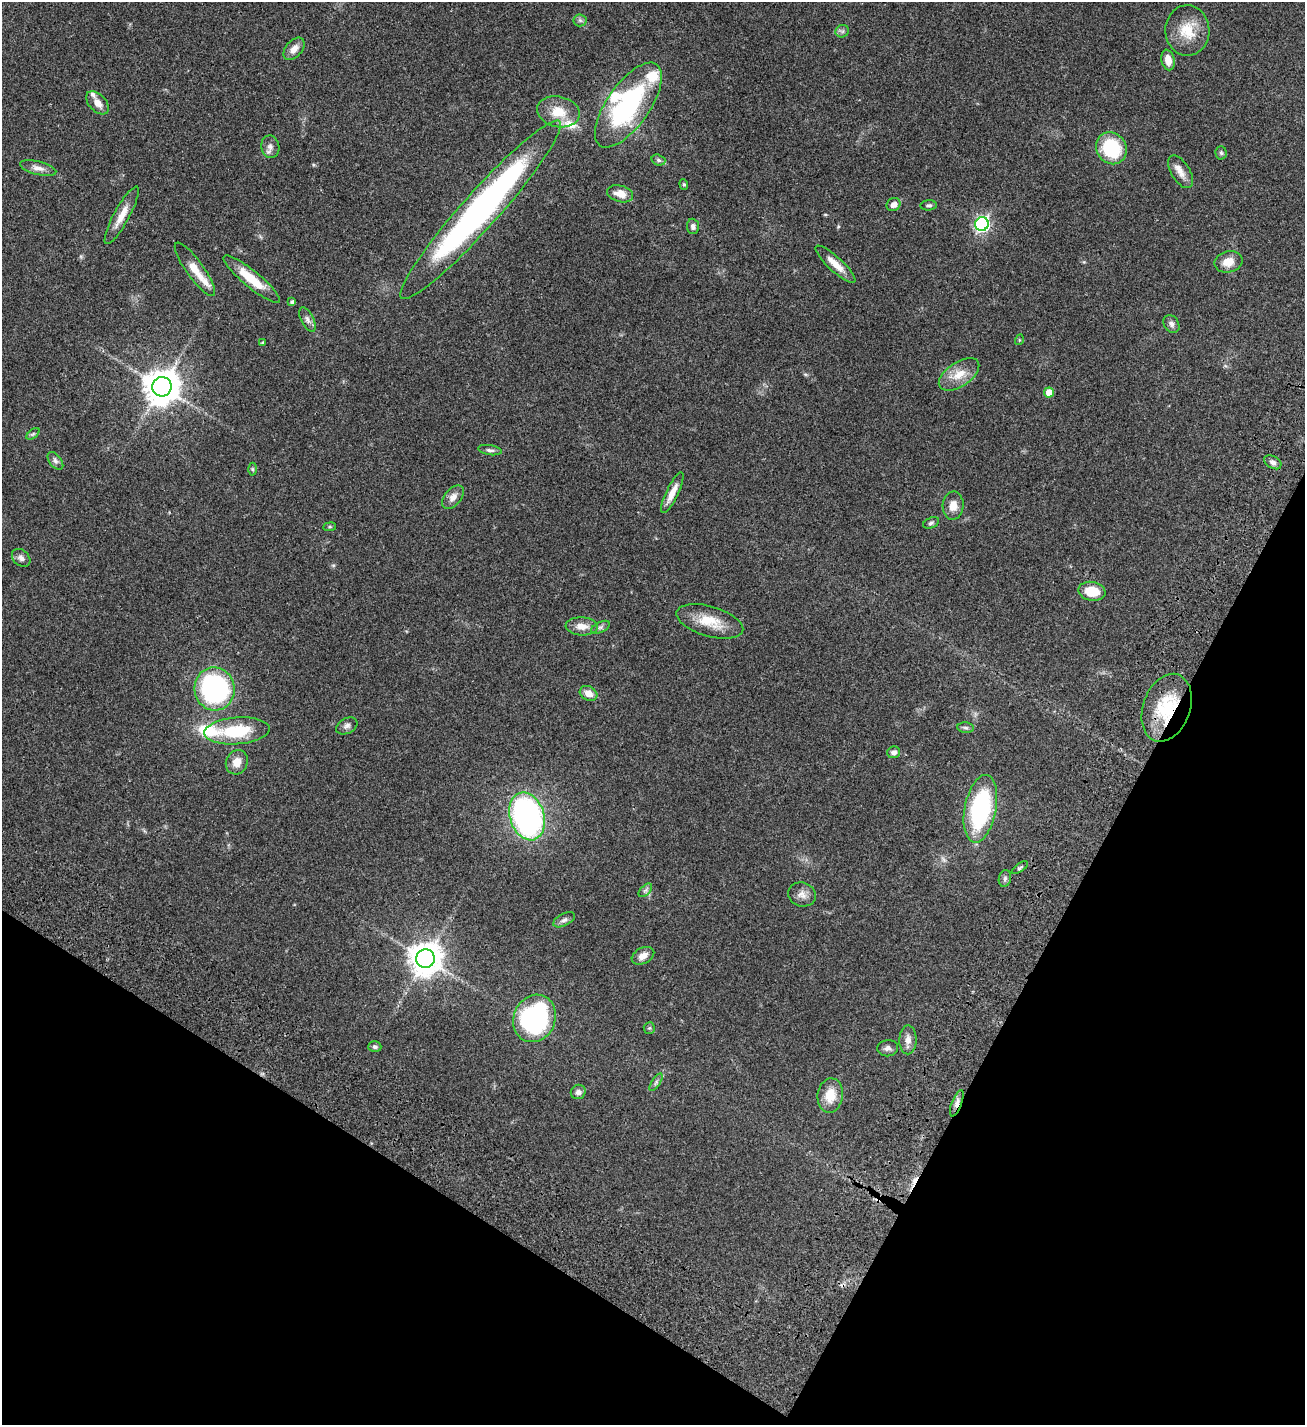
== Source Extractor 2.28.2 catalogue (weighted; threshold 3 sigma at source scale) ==
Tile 15 of 4 x 4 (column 3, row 4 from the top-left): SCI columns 2988-4290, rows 208-1630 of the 6104 x 6102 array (HDU 1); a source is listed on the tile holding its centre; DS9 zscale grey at full resolution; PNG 1307 x 1427 px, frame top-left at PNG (2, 2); each listed source drawn as its Kron ellipse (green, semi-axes under 4 px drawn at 4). Shown black and unused: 25% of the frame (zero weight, under 3 of 4 exposures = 13% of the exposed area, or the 3 px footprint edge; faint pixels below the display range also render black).
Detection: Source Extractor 2.28.2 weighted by HDU 2 'WHT'; one run over the whole footprint, this tile lists its part. Background 0.0821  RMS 0.0062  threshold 0.0277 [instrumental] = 3 sigma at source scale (4.5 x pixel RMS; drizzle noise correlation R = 1.50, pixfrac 1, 0.05/0.05 arcsec/px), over >= 5 px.
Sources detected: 83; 2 cosmic-ray / hot-pixel residue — neither listed nor drawn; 6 inside a brighter listed object's ellipse — not listed separately; the other 75 listed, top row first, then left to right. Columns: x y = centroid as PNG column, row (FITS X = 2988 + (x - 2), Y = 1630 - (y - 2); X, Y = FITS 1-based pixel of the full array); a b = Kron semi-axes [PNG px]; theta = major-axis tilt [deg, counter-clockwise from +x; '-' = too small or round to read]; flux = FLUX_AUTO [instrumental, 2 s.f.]
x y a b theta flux
580 20 6 6 - 1.3
1187 30 25 22 -88 16
842 31 7 6 - 1.4
294 49 13 8 50 4.5
1168 60 10 6 -78 5.3
97 103 14 8 -46 5
628 105 49 21 55 87
558 112 21 15 -12 12
270 147 11 9 -79 2.9
1111 148 16 15 - 30
1221 153 7 5 -87 1
658 160 7 5 -18 1.3
38 168 18 6 -14 3.8
1181 172 18 9 -58 5.2
684 184 5 4 - 0.73
620 194 13 8 -14 6.4
894 204 7 6 - 3.6
929 205 8 5 5 1.2
480 210 118 18 48 220
122 215 32 7 61 8
982 224 7 6 - 140
693 226 7 6 - 2
1228 262 14 10 13 6.9
835 264 26 7 -43 7
195 269 32 8 -54 9.1
252 279 35 8 -39 15
292 302 4 3 - 1.3
307 320 13 6 -63 2.5
1171 324 9 7 -56 2.1
1019 340 5 3 - 0.53
262 343 4 3 - 0.86
959 374 23 12 34 9.2
162 387 10 9 - 1300
1049 392 5 5 - 7.7
33 434 7 4 37 0.93
490 450 12 5 -9 1.8
55 461 10 6 -53 1.8
1273 462 9 6 -30 2.2
253 469 6 4 -89 0.91
672 493 22 6 64 6.3
453 497 14 8 49 3.9
953 506 14 10 85 5.8
931 523 8 5 24 1.2
330 527 6 3 8 0.69
21 558 10 7 -43 2.3
1092 591 14 9 -10 12
710 621 34 15 -16 15
582 626 16 9 -3 6
601 627 10 5 26 1.6
215 689 21 20 - 110
589 693 9 7 -27 4.9
1167 708 35 23 70 29
347 726 11 7 28 2.3
966 728 8 5 -6 1.2
237 731 33 13 4 27
894 752 6 6 - 2.3
237 762 12 10 66 5.7
980 809 34 16 79 68
527 816 24 17 -73 160
1020 868 9 4 36 1.1
1005 878 8 6 74 1.5
645 890 8 5 45 1.5
802 894 14 12 -17 4.1
564 920 12 6 27 2.2
643 956 12 8 27 4.4
425 959 9 9 - 1100
534 1018 24 21 66 88
649 1028 6 5 - 0.8
908 1040 14 8 89 4
375 1047 6 5 - 1.3
888 1048 10 8 7 2.4
656 1082 10 4 57 1.4
578 1092 7 7 - 2.2
830 1095 17 12 81 11
957 1103 14 5 69 3.2
Overlapping masked pixels (flux is a lower limit): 2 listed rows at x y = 1167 708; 957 1103